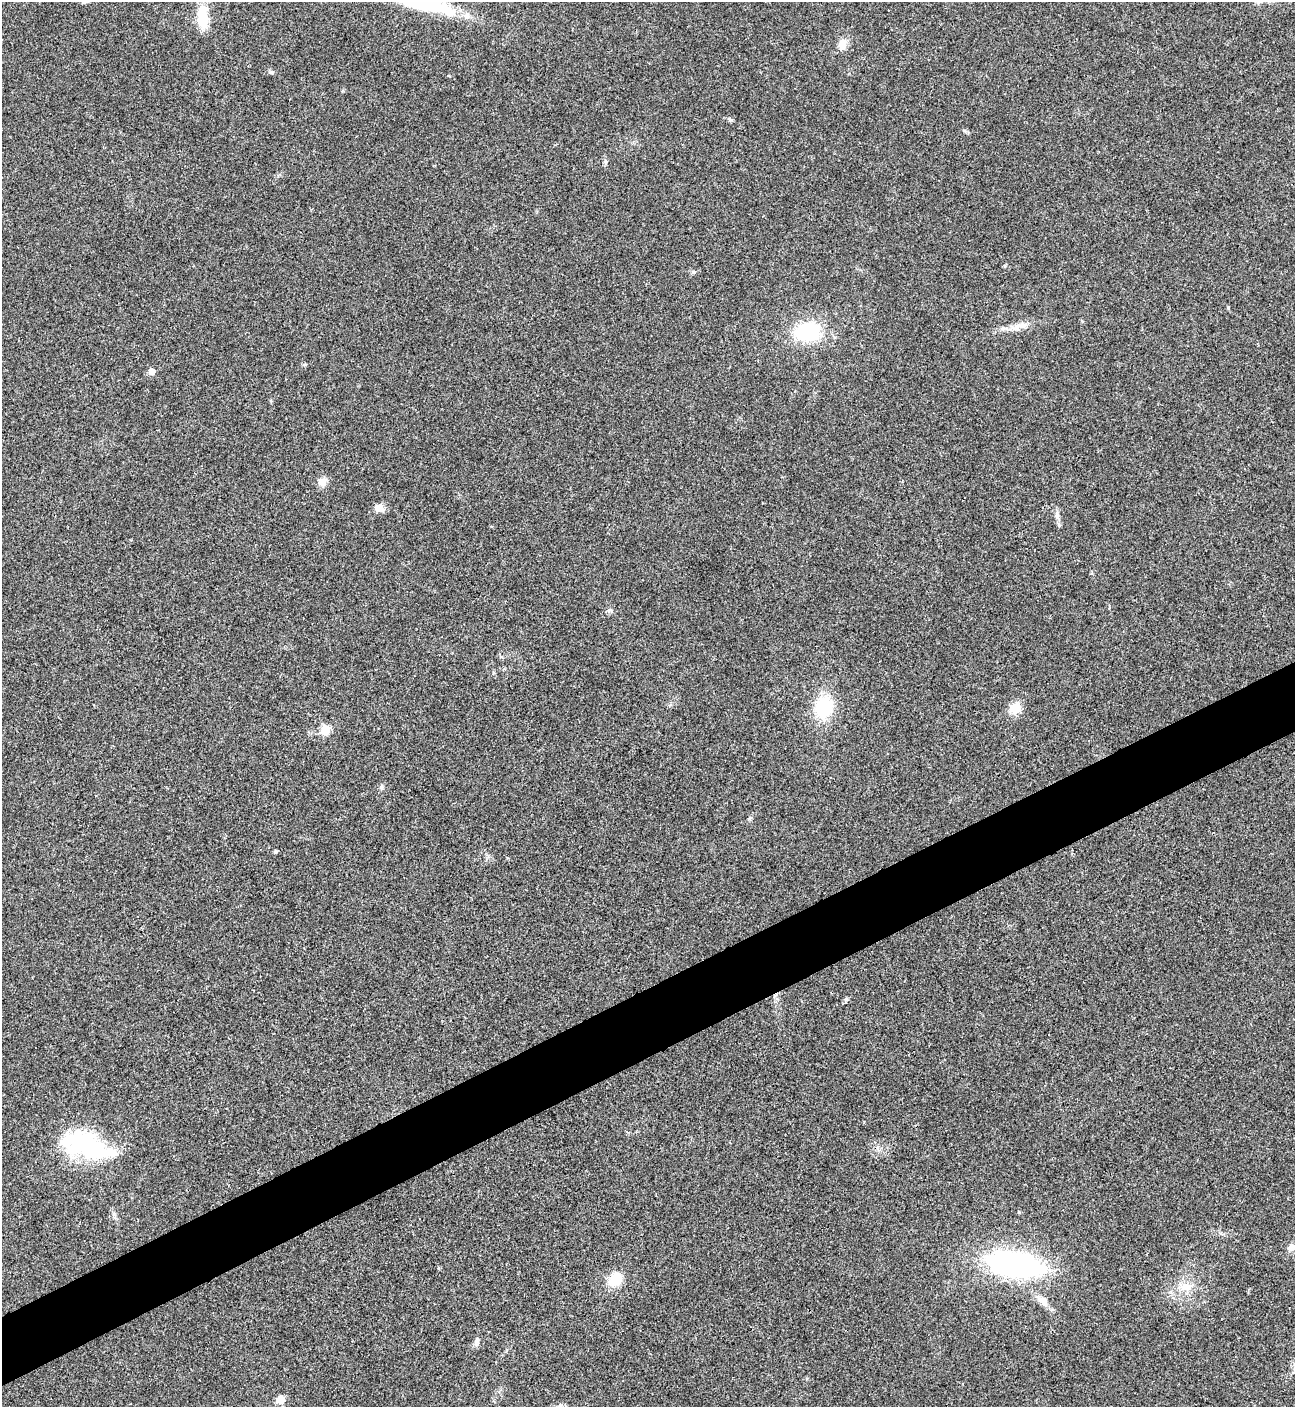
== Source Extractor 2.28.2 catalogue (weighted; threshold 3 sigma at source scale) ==
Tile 7 of 4 x 4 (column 3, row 2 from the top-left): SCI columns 2876-4168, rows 2815-4219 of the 5618 x 5630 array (HDU 1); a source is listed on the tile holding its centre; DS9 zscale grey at full resolution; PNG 1297 x 1409 px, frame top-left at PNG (2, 2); no overlay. Shown black and unused: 5% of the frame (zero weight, under 3 of 4 exposures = <1% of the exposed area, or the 3 px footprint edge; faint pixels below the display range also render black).
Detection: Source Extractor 2.28.2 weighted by HDU 2 'WHT'; one run over the whole footprint, this tile lists its part. Background 0.0194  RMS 0.0056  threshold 0.025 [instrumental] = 3 sigma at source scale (4.5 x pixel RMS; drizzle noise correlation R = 1.50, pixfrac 1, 0.05/0.05 arcsec/px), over >= 5 px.
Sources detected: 27; all 27 listed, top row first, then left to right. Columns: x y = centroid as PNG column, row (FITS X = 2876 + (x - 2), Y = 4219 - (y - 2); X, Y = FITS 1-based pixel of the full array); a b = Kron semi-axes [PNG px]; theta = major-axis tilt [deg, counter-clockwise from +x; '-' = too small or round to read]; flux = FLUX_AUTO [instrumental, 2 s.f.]
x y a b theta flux
203 18 27 12 -86 15
843 44 13 9 86 4.7
271 72 6 4 -17 0.81
964 130 6 4 -19 0.77
1228 307 4 4 - 0.59
1023 325 14 6 12 3.8
808 332 22 17 4 38
151 372 6 5 - 3.6
322 482 11 10 - 3.5
379 508 11 8 -6 4.1
1057 515 13 4 -87 2.1
824 707 20 16 80 29
1015 708 11 10 - 8.7
325 730 6 5 - 18
382 787 6 5 - 1
275 851 4 3 - 1.1
846 999 5 5 - 0.91
85 1145 55 22 -19 61
1019 1212 5 3 - 0.51
1291 1247 10 8 59 2.6
1014 1264 64 25 -9 110
439 1268 5 3 - 0.51
615 1280 13 11 37 13
1185 1287 16 10 3 6.2
1043 1301 21 8 -39 4.8
477 1340 10 5 69 1.6
281 1400 6 6 - 9.9
Unlisted compact peaks at least as high as the median listed source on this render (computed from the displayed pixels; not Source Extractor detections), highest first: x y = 609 610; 731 120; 694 272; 749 819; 114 1214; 605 161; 305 364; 1005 266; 1082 321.